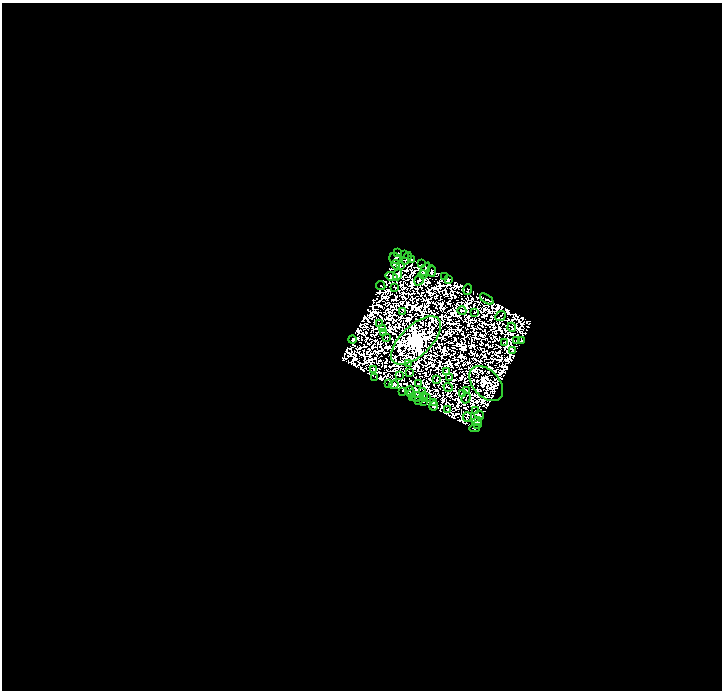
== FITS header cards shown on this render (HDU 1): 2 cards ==
NAXIS1  =                  720
NAXIS2  =                  688

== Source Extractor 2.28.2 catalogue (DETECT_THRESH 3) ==
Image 720 x 688 px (HDU 1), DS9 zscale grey, 1 PNG px = 1 image px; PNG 724 x 692 px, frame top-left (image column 1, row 688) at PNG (2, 3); each listed source drawn as its Kron ellipse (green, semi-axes under 4 px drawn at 4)
Background 0.0429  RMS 8.3e-06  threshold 2.50e-05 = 3 sigma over >= 5 px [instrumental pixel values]
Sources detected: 172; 102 with non-positive FLUX_AUTO (blend fragments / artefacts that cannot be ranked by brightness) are neither listed nor drawn; the other 70 listed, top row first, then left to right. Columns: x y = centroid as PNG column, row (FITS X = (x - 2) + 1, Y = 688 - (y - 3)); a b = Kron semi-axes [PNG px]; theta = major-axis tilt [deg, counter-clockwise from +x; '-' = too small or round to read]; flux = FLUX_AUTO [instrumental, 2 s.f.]
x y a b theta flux
398 252 3 2 - 4.1e-01
404 255 2 2 - 5.0e-01
407 258 6 3 63 3.9e-02
395 259 6 5 - 5.1e+00
412 260 3 3 - 6.6e-01
421 264 2 2 - 2.2e-01
396 265 5 3 - 3.2e-01
401 266 3 2 - 5.3e-05
425 269 7 3 63 2.7e+00
432 271 6 2 -86 5.9e-01
398 275 6 4 69 3.8e-02
423 275 4 3 - 1.9e-01
444 276 2 2 - 4.6e-01
392 277 6 3 -16 2.0e+00
448 279 4 3 - 5.8e-01
419 280 5 3 - 3.2e-02
381 285 5 2 - 1.1e+00
395 288 3 2 - 2.5e-01
468 290 5 3 - 2.8e-01
487 299 7 3 -34 4.5e-01
402 311 4 2 - 1.4e-02
462 311 4 2 - 1.0e+00
475 312 3 2 - 1.2e+00
500 316 6 2 40 1.2e+00
379 324 2 2 - 9.6e-01
512 327 4 2 - 1.1e+00
382 328 3 2 - 4.6e-01
383 333 3 2 - 5.4e-01
386 337 2 2 - 4.4e-01
352 340 4 4 - 1.9e+00
416 340 31 15 44 1.2e+03
516 340 3 2 - 6.7e-01
522 340 4 3 - 1.9e+00
504 342 4 2 - 9.8e-01
513 351 3 3 - 2.5e-02
409 364 2 2 - 4.7e-01
373 369 3 2 - 2.9e-01
446 371 4 2 - 3.1e-01
410 373 2 2 - 7.2e-01
399 375 2 2 - 1.5e-01
375 377 2 2 - 4.2e-01
450 378 3 2 - 4.0e-01
437 380 3 2 - 2.8e-01
388 384 3 2 - 8.6e-01
418 384 3 2 - 6.5e-01
486 384 20 13 -48 4.6e+00
394 385 4 4 - 1.3e+00
448 387 5 2 - 2.4e-01
403 391 2 2 - 3.2e-01
409 391 5 3 - 8.3e-01
423 391 3 2 - 4.8e-01
467 391 3 2 - 7.9e-01
412 394 3 2 - 3.1e-01
462 394 2 2 - 1.2e-01
413 397 2 2 - 2.4e-01
417 397 5 2 - 4.0e-01
424 397 4 2 - 4.5e-01
427 398 2 2 - 2.9e-01
466 398 5 2 - 1.1e-01
419 400 2 2 - 4.8e-01
423 402 3 2 - 2.6e-01
433 403 2 2 - 2.7e-01
434 406 4 3 - 2.9e-01
448 409 2 2 - 7.9e-01
475 411 3 2 - 1.1e+00
479 415 5 3 - 1.6e+00
467 417 5 3 - 2.0e+00
477 421 5 3 - 1.6e+00
477 424 3 2 - 4.0e-01
475 428 5 3 - 4.3e-01
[102 non-positive-flux detections neither listed nor drawn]